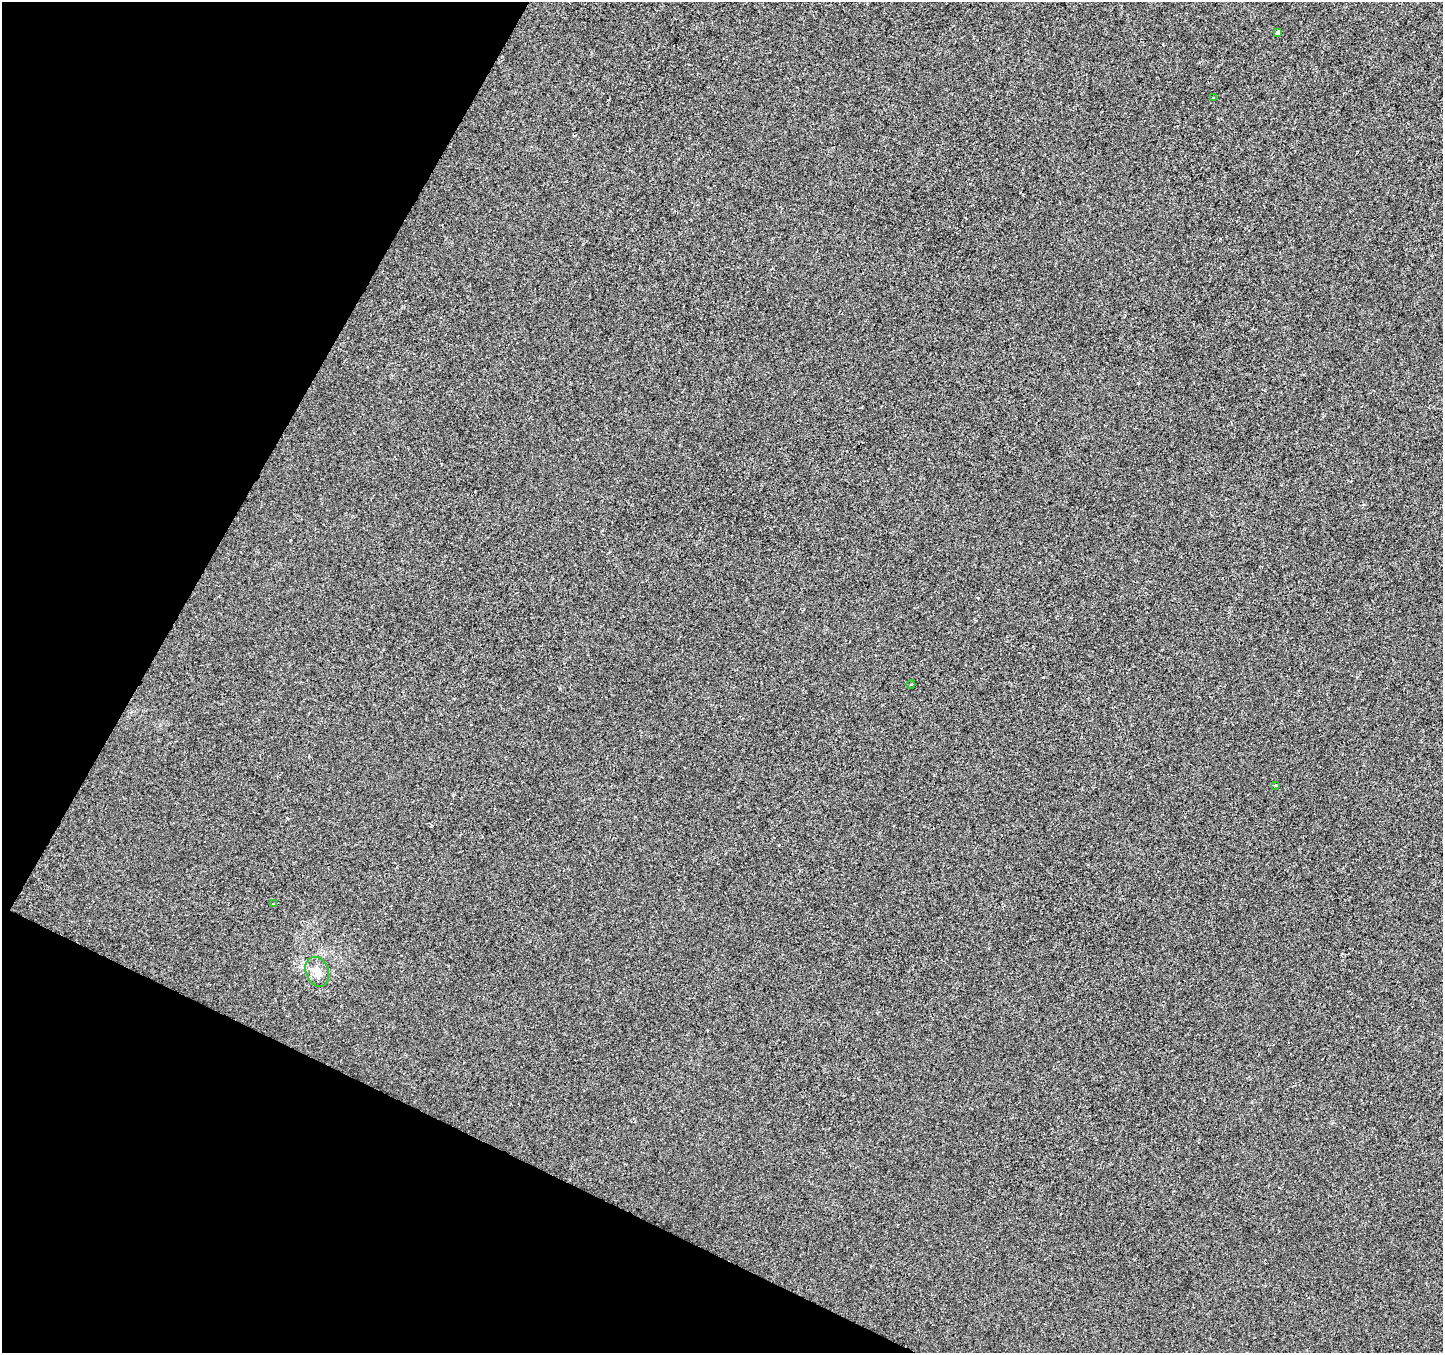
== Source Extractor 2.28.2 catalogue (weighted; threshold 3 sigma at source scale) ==
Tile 9 of 4 x 4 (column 1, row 3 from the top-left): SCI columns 7-1447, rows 1615-2965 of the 5770 x 5865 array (HDU 1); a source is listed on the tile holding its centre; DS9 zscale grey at full resolution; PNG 1445 x 1355 px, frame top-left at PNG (2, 2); each listed source drawn as its Kron ellipse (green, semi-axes under 4 px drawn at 4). Shown black and unused: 23% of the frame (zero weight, under 2 of 3 exposures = <1% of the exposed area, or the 3 px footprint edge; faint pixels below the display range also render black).
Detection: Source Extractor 2.28.2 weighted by HDU 2 'WHT'; one run over the whole footprint, this tile lists its part. Background -6.54e-04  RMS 0.0041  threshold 0.0185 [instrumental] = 3 sigma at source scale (4.5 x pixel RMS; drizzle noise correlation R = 1.50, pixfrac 1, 0.0396/0.0396 arcsec/px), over >= 5 px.
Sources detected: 6; all 6 listed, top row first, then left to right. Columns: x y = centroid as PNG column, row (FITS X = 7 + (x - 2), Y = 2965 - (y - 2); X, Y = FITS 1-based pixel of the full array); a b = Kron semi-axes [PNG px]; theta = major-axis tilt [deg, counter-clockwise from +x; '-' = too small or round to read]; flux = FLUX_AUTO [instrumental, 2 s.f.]
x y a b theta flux
1278 32 3 3 - 2.9
1213 98 3 2 - 0.56
911 684 4 3 - 0.35
1275 785 3 3 - 0.42
273 904 3 2 - 0.3
317 972 15 11 -68 4.2